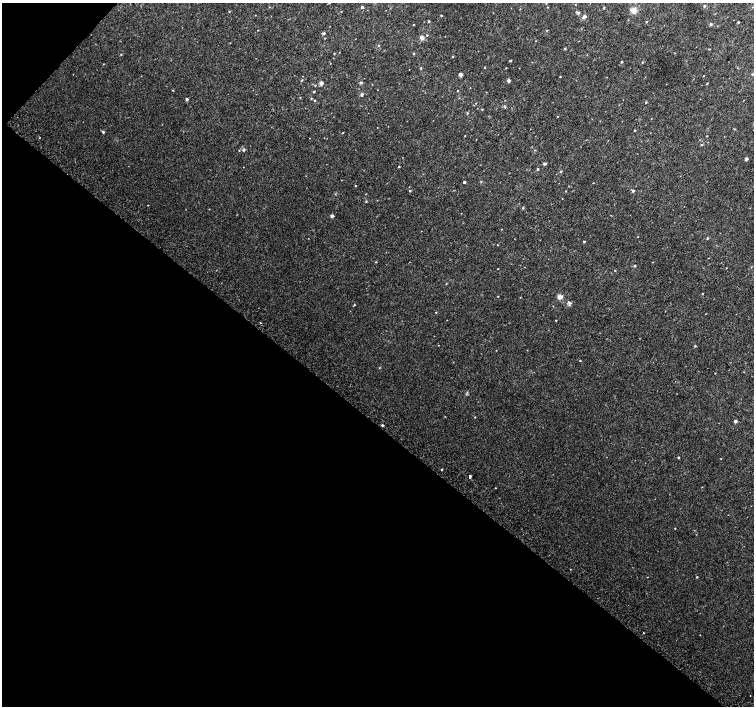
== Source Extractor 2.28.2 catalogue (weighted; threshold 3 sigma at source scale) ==
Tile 9 of 4 x 4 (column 1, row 3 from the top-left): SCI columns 35-1537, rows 1673-3079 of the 6074 x 6091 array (HDU 1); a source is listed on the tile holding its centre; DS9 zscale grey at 2 x 2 block average (1 PNG px = mean of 2 x 2 image px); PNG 756 x 708 px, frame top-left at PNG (2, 3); no overlay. Shown black and unused: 41% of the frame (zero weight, under 2 of 3 exposures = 2% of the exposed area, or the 3 px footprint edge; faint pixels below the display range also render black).
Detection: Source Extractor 2.28.2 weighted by HDU 2 'WHT'; one run over the whole footprint, this tile lists its part. Background 0.0365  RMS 0.0087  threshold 0.0393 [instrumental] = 3 sigma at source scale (4.5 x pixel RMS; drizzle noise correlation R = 1.50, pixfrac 1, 0.0396/0.0396 arcsec/px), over >= 5 px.
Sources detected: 94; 1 cosmic-ray / hot-pixel residue — not listed; the other 93 listed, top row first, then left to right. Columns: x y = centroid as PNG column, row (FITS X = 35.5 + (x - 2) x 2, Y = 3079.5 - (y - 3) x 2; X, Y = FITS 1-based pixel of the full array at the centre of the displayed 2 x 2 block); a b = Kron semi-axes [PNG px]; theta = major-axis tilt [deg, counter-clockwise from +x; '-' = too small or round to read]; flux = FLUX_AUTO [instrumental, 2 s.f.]
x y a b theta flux
575 4 2 2 - 0.61
704 6 3 2 - 1.4
362 7 2 2 - 3.6
604 8 3 2 - 1.6
229 11 2 2 - 0.97
634 11 8 6 -56 9.6
578 13 3 2 - 5.5
441 15 2 2 - 1.3
584 17 4 3 - 8.5
429 21 2 2 - 1.9
646 22 2 2 - 1.3
738 22 2 2 - 1.7
711 24 2 2 - 4.7
413 25 2 2 - 0.95
258 30 2 2 - 0.79
547 30 3 2 - 0.86
324 33 3 3 - 2.8
427 35 2 2 - 0.98
422 37 3 2 - 11
378 46 2 2 - 1.5
565 48 3 2 - 1.7
334 53 2 2 - 0.9
121 54 2 2 - 1
413 54 3 2 - 0.95
453 57 3 2 - 1
510 60 3 3 - 1.6
621 62 2 2 - 2
642 62 3 2 - 0.98
460 74 2 2 - 8.2
752 74 3 2 - 1.4
560 77 2 2 - 1.1
509 80 2 2 - 7.6
361 82 2 2 - 4.5
321 83 2 2 - 12
707 83 2 2 - 0.93
315 85 2 2 - 1.1
173 90 2 2 - 0.75
457 90 2 2 - 0.89
314 91 2 2 - 1.5
362 95 5 2 - 2
300 97 2 2 - 0.86
311 98 2 2 - 1
187 99 2 2 - 4.6
314 100 2 2 - 1.3
646 102 2 2 - 1.3
482 109 3 2 - 1.1
467 113 3 2 - 1.3
557 116 2 2 - 1.4
635 130 3 2 - 1.2
103 132 3 3 - 2.6
343 133 2 2 - 0.7
707 136 3 2 - 0.78
476 140 2 2 - 1.3
702 145 2 2 - 1.2
243 150 4 3 - 2.1
746 159 3 2 - 4.7
544 164 2 2 - 5.2
399 167 2 2 - 1.4
538 169 2 2 - 1.9
561 172 3 2 - 1.6
464 182 2 2 - 3.3
355 186 2 2 - 0.91
410 191 2 2 - 1.5
566 191 2 2 - 0.81
633 191 3 2 - 4.1
366 201 2 2 - 1.1
523 208 3 2 - 1.3
332 216 2 2 - 6.5
637 237 2 2 - 0.65
707 238 3 2 - 1.9
584 242 2 2 - 1.7
376 262 2 2 - 0.78
635 266 2 2 - 2.2
498 269 2 2 - 0.72
615 271 2 2 - 0.94
702 294 2 2 - 1.1
498 296 2 2 - 0.82
560 297 3 2 - 24
569 303 5 3 - 3.1
354 305 3 2 - 1.1
436 312 2 2 - 0.93
556 320 2 2 - 0.86
260 323 2 2 - 0.9
695 346 2 2 - 1.6
580 361 2 2 - 0.93
475 417 2 2 - 1
735 421 2 2 - 6.8
382 425 2 2 - 3.5
678 457 3 2 - 1.2
441 469 2 2 - 4.3
470 476 2 2 - 38
675 528 2 2 - 0.74
697 577 2 2 - 1.2
Diffuse or blended objects may show on this block-average render without a row.